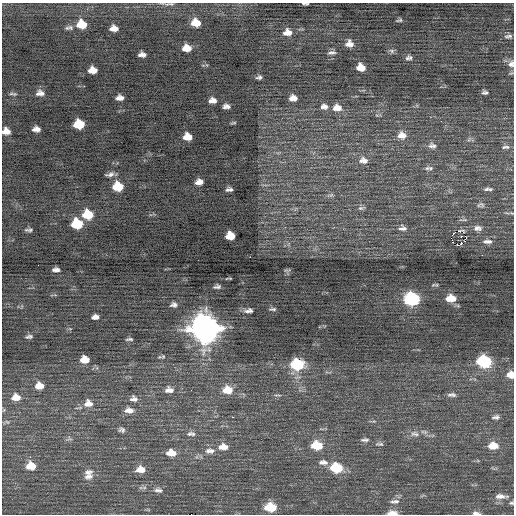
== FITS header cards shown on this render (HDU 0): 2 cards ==
NAXIS1  =                  512 / Axis length
NAXIS2  =                  512 / Axis length

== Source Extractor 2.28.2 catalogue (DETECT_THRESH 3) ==
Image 512 x 512 px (HDU 0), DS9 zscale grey, 1 PNG px = 1 image px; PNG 516 x 516 px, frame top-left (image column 1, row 512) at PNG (2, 3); no overlay
Background 0.0154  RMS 0.78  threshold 2.34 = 3 sigma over >= 5 px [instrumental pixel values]
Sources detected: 128; all 128 listed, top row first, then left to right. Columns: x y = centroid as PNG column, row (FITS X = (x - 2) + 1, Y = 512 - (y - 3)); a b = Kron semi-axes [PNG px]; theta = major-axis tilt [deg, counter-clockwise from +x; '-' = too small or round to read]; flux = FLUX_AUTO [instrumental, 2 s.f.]
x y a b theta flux
169 4 15 4 4 140
305 4 6 2 -3 90
399 20 7 4 17 89
196 23 8 7 - 800
81 24 9 8 - 1000
71 27 7 5 -54 110
67 28 7 5 -12 95
114 28 7 5 -5 360
287 32 10 8 6 440
508 36 10 5 4 160
349 44 9 8 - 370
187 48 8 6 2 610
392 51 8 6 -17 130
332 53 11 5 6 170
142 55 7 5 0 250
407 58 8 5 86 120
410 58 9 6 -56 110
511 64 10 8 67 270
361 67 8 6 -13 650
92 70 8 6 0 480
259 77 6 4 12 130
485 92 6 4 -1 130
40 93 10 7 3 270
13 94 11 4 -7 98
120 98 8 5 5 280
293 98 8 6 4 360
213 100 7 5 4 290
226 106 7 4 -1 210
324 106 10 8 -7 260
337 108 12 9 -4 530
441 121 2 2 - 240
233 123 8 3 9 65
79 124 8 7 - 1600
36 129 7 5 1 280
6 131 8 6 -6 420
403 135 12 7 -63 340
400 136 11 8 -67 350
187 137 8 6 -4 590
469 139 8 4 46 110
432 146 12 8 -8 250
505 147 11 5 1 150
363 160 12 9 -9 320
427 168 9 6 15 160
110 174 9 4 10 210
199 182 7 5 8 340
118 186 9 7 -3 1400
229 189 6 4 5 160
488 189 10 4 -1 140
331 195 8 5 24 110
482 204 9 6 -40 150
361 208 8 5 0 110
87 214 9 8 - 1500
463 220 12 2 4 76
77 224 9 7 -4 2000
402 228 10 7 -2 200
478 228 11 7 -1 250
29 230 7 3 1 120
458 231 3 2 - 2600
453 234 4 2 - 56
230 236 8 7 - 810
461 236 3 2 - 64
466 237 3 2 - 64
451 238 4 2 - 400
487 241 11 5 0 170
459 245 6 3 19 850
482 255 2 2 - 74
38 265 2 2 - 120
56 270 7 4 1 190
287 270 9 3 15 72
229 278 6 2 0 59
435 285 8 3 3 72
217 287 7 4 9 140
451 298 10 7 0 830
412 299 9 8 - 7000
174 305 8 6 2 170
273 309 8 3 2 93
249 311 9 5 6 210
95 317 7 5 12 250
205 328 12 10 -17 76000
70 329 6 3 -19 55
29 337 10 5 8 140
129 339 7 3 3 98
162 357 10 4 7 100
84 359 8 7 - 640
484 361 9 7 -8 5200
297 364 11 8 -3 3400
510 375 8 7 - 620
39 386 10 8 2 540
167 390 12 7 79 230
171 390 7 6 - 160
227 390 12 9 -3 830
277 395 12 2 0 89
452 395 12 5 -2 180
16 397 11 8 2 540
134 399 11 8 -7 260
88 403 12 11 - 480
129 410 11 7 1 350
496 417 10 5 7 160
7 422 7 4 -43 91
122 430 8 6 -16 150
190 434 9 6 37 160
193 434 8 7 - 140
415 434 14 8 -6 330
69 439 8 6 -23 120
365 440 10 5 1 140
379 444 11 4 -8 120
317 445 10 7 -5 1500
493 446 11 8 1 670
223 447 13 8 -1 480
208 451 9 7 57 230
212 451 9 8 - 230
171 453 11 7 -3 620
30 457 2 2 - 160
323 462 14 7 -3 300
31 466 9 8 - 780
336 468 10 8 -7 2200
139 470 10 6 64 320
142 470 9 7 -82 310
88 472 13 8 8 290
89 476 14 9 9 340
141 488 7 4 -18 110
158 490 13 7 -6 240
501 496 17 6 -2 340
396 501 11 7 -5 250
511 503 7 5 5 90
270 507 10 7 -2 1500
392 513 10 5 -1 420
476 513 9 4 -6 210
At the frame edge (FLAGS 8, measured only in part): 8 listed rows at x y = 169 4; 305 4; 511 64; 6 131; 510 375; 511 503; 392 513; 476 513